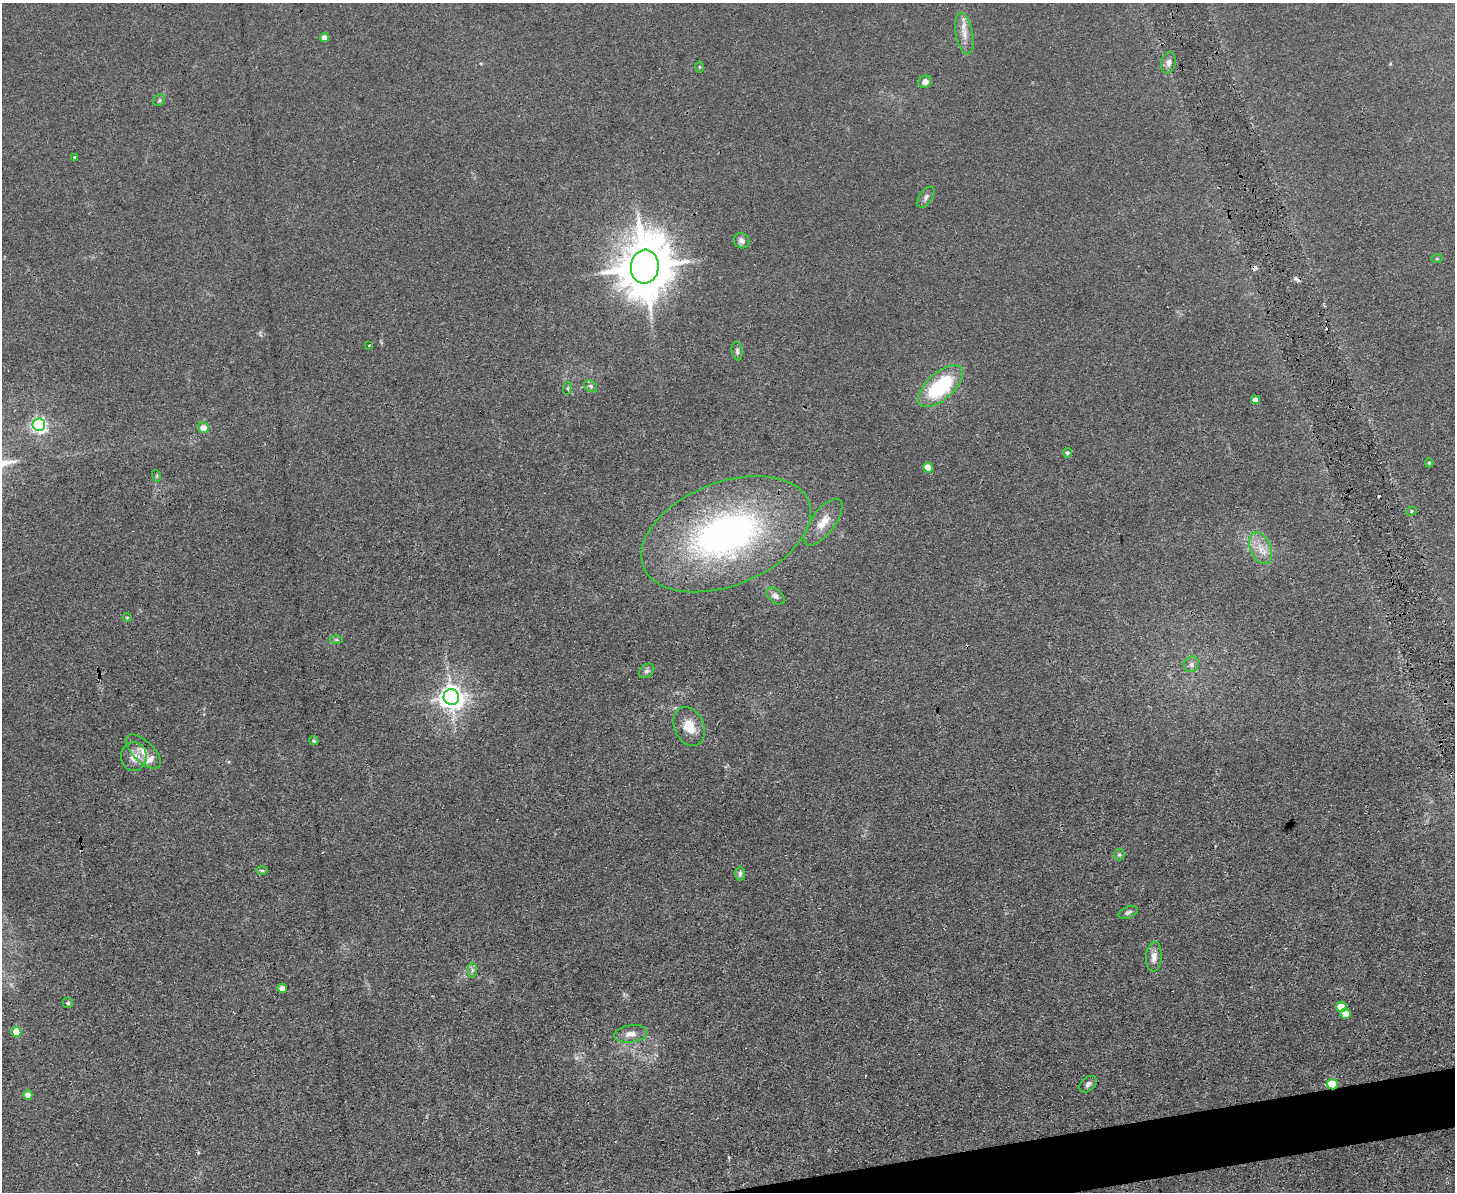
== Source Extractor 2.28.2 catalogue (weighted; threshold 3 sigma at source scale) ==
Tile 5 of 3 x 4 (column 2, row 2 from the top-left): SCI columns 1584-3036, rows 2379-3568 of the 4732 x 4757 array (HDU 1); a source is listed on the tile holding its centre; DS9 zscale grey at full resolution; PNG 1457 x 1194 px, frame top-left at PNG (2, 3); each listed source drawn as its Kron ellipse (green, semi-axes under 4 px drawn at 4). Shown black and unused: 2% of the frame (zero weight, under 3 of 4 exposures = <1% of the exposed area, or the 3 px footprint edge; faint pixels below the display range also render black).
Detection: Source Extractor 2.28.2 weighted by HDU 2 'WHT'; one run over the whole footprint, this tile lists its part. Background 0.0426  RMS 0.0052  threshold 0.0232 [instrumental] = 3 sigma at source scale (4.5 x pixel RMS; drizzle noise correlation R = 1.50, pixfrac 1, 0.05/0.05 arcsec/px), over >= 5 px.
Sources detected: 59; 1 too faint to see at this stretch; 5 cosmic-ray / hot-pixel residue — neither listed nor drawn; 1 inside a brighter listed object's ellipse — not listed separately; the other 52 listed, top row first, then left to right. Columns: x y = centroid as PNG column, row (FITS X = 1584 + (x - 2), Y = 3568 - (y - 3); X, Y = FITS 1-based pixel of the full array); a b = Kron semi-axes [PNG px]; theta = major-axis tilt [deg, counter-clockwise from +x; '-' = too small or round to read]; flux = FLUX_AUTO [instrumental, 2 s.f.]
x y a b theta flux
964 34 21 8 -79 6
324 37 5 4 - 2.9
1168 63 11 7 78 2.5
699 67 6 4 -90 0.55
925 82 7 6 - 2.8
159 100 6 5 - 0.89
75 157 3 3 - 0.62
926 197 12 6 55 1.8
741 241 8 7 - 2.2
1437 258 6 4 -2 0.58
645 267 17 14 84 3000
369 345 4 2 - 0.36
737 351 9 5 -82 1.4
591 386 7 5 -40 1.3
940 386 27 13 42 46
568 388 6 4 72 0.64
1255 400 4 4 - 3.1
39 425 6 6 - 160
203 428 5 5 - 5
1067 453 4 4 - 0.95
1429 463 4 4 - 0.7
928 468 5 5 - 10
157 476 6 4 -72 0.65
1411 511 5 4 - 0.76
823 522 28 11 53 8.6
726 534 89 51 22 180
1260 548 16 10 -67 6.7
775 596 10 6 -39 1.9
127 617 4 4 - 0.62
336 639 6 4 0 0.86
1191 664 8 7 - 2
647 671 8 6 40 1.5
451 697 8 7 - 540
689 726 20 14 -66 10
314 741 5 4 - 0.86
143 751 22 10 -44 6.4
134 757 14 13 - 6.1
1119 854 6 5 - 0.88
262 870 6 4 0 0.67
740 874 7 4 90 1.1
1128 912 10 5 22 1.4
1154 957 15 8 86 4
472 970 7 4 88 1.3
282 988 5 4 - 5.5
68 1003 5 5 - 0.85
1341 1007 5 5 - 11
1345 1014 5 5 - 5.7
16 1032 5 5 - 12
631 1034 17 8 8 4.6
1088 1084 10 6 42 1.8
1332 1084 5 5 - 23
28 1095 5 4 - 4.5
Overlapping masked pixels (flux is a lower limit): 1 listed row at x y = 1332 1084